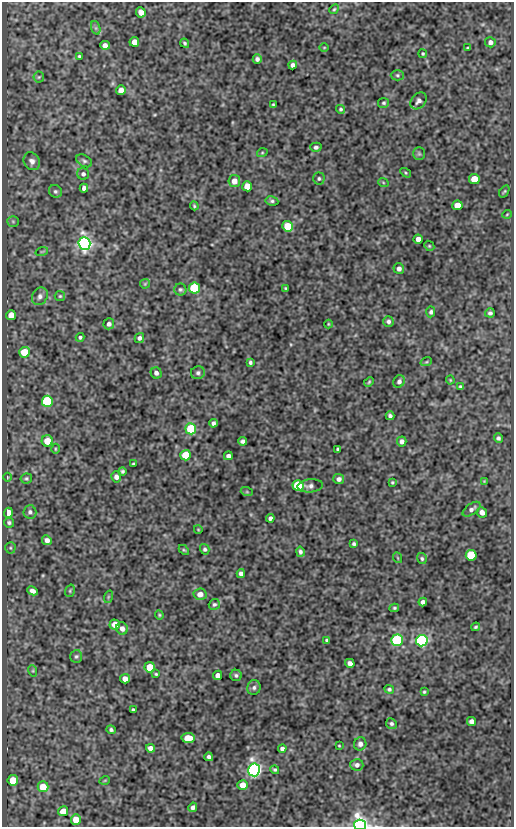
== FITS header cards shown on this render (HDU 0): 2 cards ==
NAXIS1  =                  512
NAXIS2  =                  825

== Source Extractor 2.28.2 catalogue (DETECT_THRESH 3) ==
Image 512 x 825 px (HDU 0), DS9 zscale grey, 1 PNG px = 1 image px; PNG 516 x 829 px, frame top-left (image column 1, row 825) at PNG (2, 2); each listed source drawn as its Kron ellipse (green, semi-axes under 4 px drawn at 4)
Background 147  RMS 0.63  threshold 1.88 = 3 sigma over >= 5 px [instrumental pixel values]
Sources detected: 155; all 155 listed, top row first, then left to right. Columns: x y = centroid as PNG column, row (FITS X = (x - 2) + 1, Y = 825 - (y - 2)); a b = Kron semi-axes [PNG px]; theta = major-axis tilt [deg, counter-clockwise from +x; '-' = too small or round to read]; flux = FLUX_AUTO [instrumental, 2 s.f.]
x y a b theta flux
334 9 5 4 - 60
141 12 5 4 - 250
96 28 7 4 -71 82
134 42 5 4 - 350
490 42 5 5 - 170
185 43 5 3 - 65
105 45 5 4 - 190
324 47 5 3 - 35
468 48 3 3 - 51
423 54 4 4 - 56
79 56 3 3 - 48
257 59 4 4 - 130
293 65 4 4 - 130
397 75 7 5 0 82
39 77 5 5 - 60
121 90 5 5 - 290
419 101 9 7 50 160
384 103 5 5 - 68
273 105 3 3 - 45
341 109 4 4 - 63
316 147 5 4 - 100
262 153 5 3 - 42
419 154 6 5 - 71
32 161 9 7 -58 200
84 161 8 5 -30 100
406 173 6 3 -32 49
83 174 6 5 - 110
319 178 6 6 - 82
474 179 5 5 - 860
234 181 6 6 - 350
383 182 5 3 - 40
247 186 5 5 - 680
84 188 4 4 - 140
55 191 7 6 - 93
504 191 7 3 56 50
272 201 6 4 -9 81
457 205 5 5 - 560
194 206 4 3 - 49
507 214 5 3 - 34
13 221 5 5 - 63
288 226 5 5 - 1300
418 239 4 4 - 300
84 243 6 6 - 17000
429 246 5 4 - 51
42 251 6 4 19 51
399 269 5 5 - 170
145 284 5 4 - 44
194 288 5 5 - 3500
285 288 3 2 - 42
180 289 6 6 - 80
40 296 9 7 60 180
60 296 5 5 - 59
431 312 5 4 - 87
490 313 5 4 - 96
11 315 5 5 - 440
388 321 5 5 - 120
109 324 5 5 - 130
328 324 4 4 - 39
80 337 4 4 - 73
139 338 5 4 - 110
24 352 5 5 - 1500
250 362 4 3 - 78
426 362 6 3 18 46
156 373 6 5 - 130
198 373 7 6 - 110
450 380 4 4 - 41
399 381 6 5 - 120
369 382 5 4 - 54
460 387 3 3 - 58
47 401 5 5 - 5600
390 416 4 4 - 110
213 423 4 3 - 110
191 429 5 5 - 2400
498 438 5 4 - 90
47 441 5 5 - 660
243 441 4 4 - 120
402 441 5 5 - 150
55 449 5 3 - 43
338 449 3 3 - 56
186 455 5 5 - 1500
228 456 4 4 - 140
133 464 4 3 - 56
122 471 4 4 - 81
7 477 4 3 - 32
116 477 5 5 - 170
26 479 6 5 - 67
339 479 5 5 - 150
484 481 4 4 - 34
392 482 3 3 - 49
298 486 5 5 - 3500
310 486 13 6 5 160
247 492 6 4 -18 46
472 509 10 5 35 150
30 512 6 6 - 120
482 512 5 4 - 260
8 513 5 4 - 630
270 518 4 3 - 120
9 523 5 5 - 74
198 529 4 3 - 31
47 540 5 4 - 200
354 544 4 3 - 72
10 548 5 5 - 62
205 549 5 4 - 77
184 550 6 3 -43 49
300 552 5 4 - 100
471 555 5 5 - 2200
398 558 5 3 - 37
422 558 5 5 - 77
241 574 4 4 - 190
32 591 5 4 - 180
70 591 6 4 71 55
200 594 6 6 - 290
108 597 6 4 72 53
423 602 4 4 - 130
214 604 6 5 - 79
394 608 5 3 - 59
159 615 5 4 - 48
115 624 5 5 - 490
476 627 4 3 - 61
122 628 6 5 - 230
327 640 4 3 - 49
397 640 5 5 - 6800
422 641 6 5 - 9600
76 656 6 5 - 79
350 663 5 4 - 190
150 667 5 5 - 920
33 671 6 3 -72 46
156 674 4 3 - 46
218 675 5 4 - 200
236 675 6 5 - 84
125 679 5 4 - 300
254 688 7 6 - 110
389 689 5 4 - 71
424 692 4 3 - 51
133 710 4 3 - 72
472 721 5 4 - 180
391 724 5 5 - 89
111 730 5 4 - 87
188 738 6 5 - 710
360 744 6 6 - 150
339 746 3 2 - 34
150 748 4 4 - 210
282 749 4 4 - 120
209 757 4 4 - 110
357 765 6 6 - 150
254 770 6 6 - 15000
275 770 4 4 - 62
13 780 5 5 - 840
105 780 5 3 - 33
243 785 5 5 - 420
43 787 5 5 - 850
193 807 5 4 - 130
63 811 5 4 - 550
76 820 5 5 - 820
360 825 6 5 - 19000
At the frame edge (FLAGS 8, measured only in part): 1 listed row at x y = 360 825